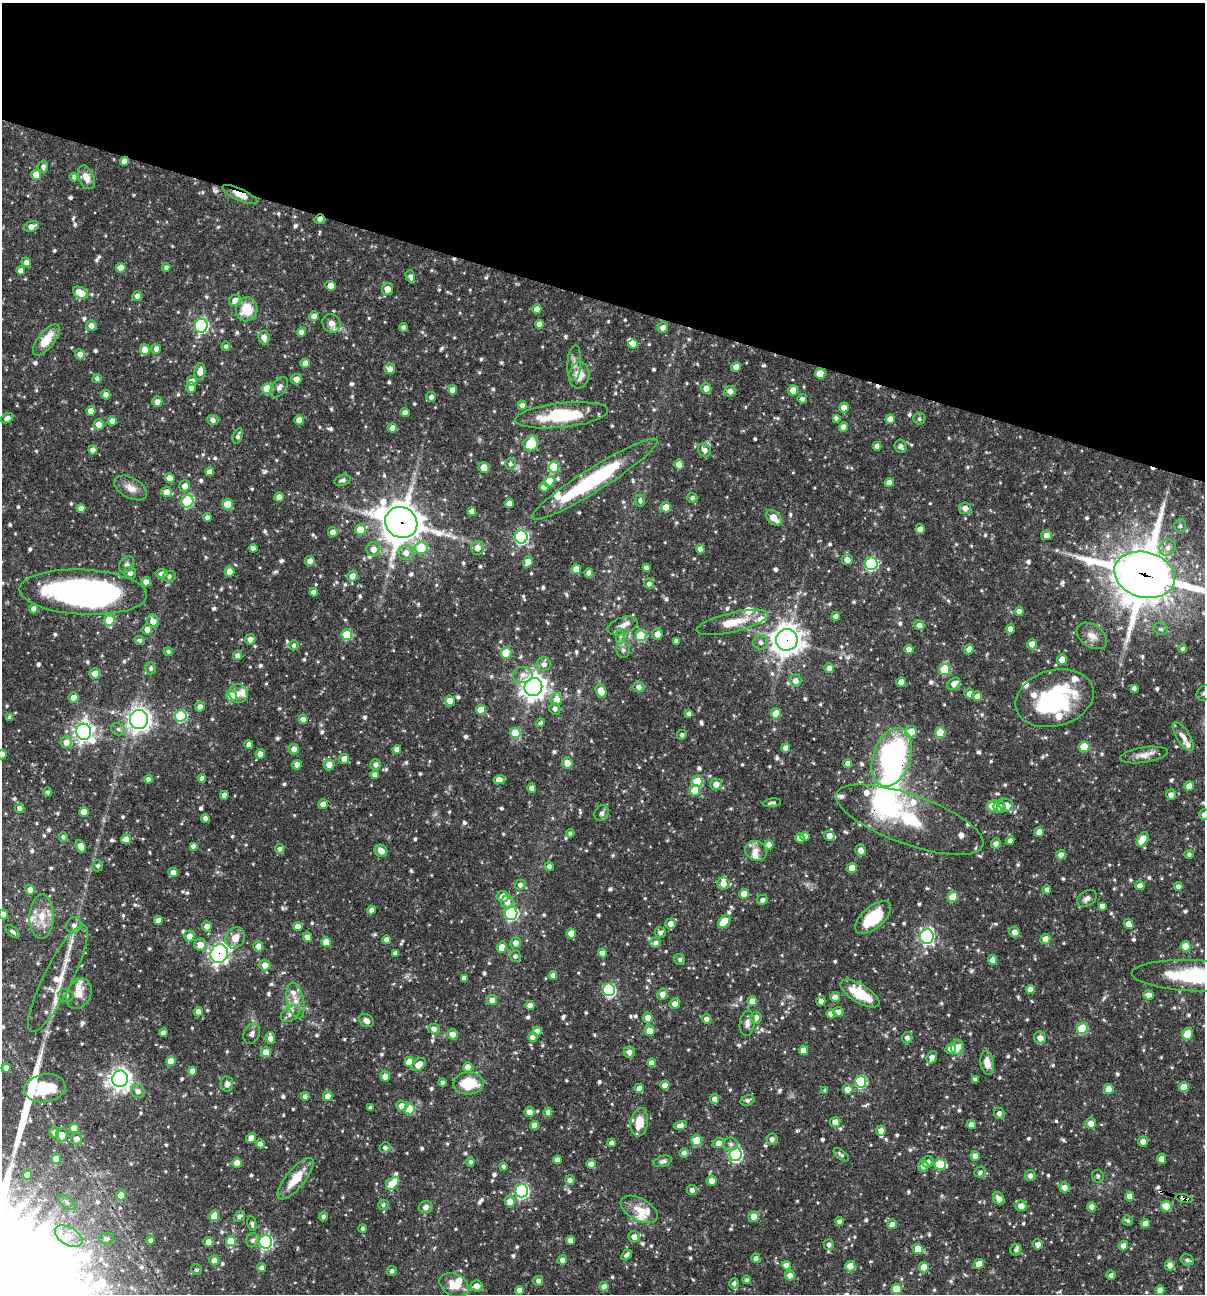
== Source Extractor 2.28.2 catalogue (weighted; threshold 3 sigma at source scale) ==
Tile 2 of 4 x 4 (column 2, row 1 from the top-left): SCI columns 1453-2655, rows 3876-5167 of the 5187 x 5168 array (HDU 1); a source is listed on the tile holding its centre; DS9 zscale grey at full resolution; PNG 1207 x 1296 px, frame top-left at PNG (2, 3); each listed source drawn as its Kron ellipse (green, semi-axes under 4 px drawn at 4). Shown black and unused: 23% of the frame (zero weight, under 3 of 4 exposures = <1% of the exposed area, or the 3 px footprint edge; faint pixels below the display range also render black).
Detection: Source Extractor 2.28.2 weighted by HDU 2 'WHT'; one run over the whole footprint, this tile lists its part. Background 0.064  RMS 0.0036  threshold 0.0161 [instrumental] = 3 sigma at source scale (4.5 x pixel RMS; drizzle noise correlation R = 1.50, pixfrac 1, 0.05/0.05 arcsec/px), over >= 5 px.
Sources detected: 928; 1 too faint to see at this stretch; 2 inside a brighter object's white glare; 4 cosmic-ray / hot-pixel residue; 2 long thin detections or spike segments (spike, bleed or trail) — neither listed nor drawn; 46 inside a brighter listed object's ellipse — not listed separately; of the other 873, all 500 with FLUX_AUTO >= 0.878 (the completeness limit of this list) listed and drawn (373 fainter detections not listed), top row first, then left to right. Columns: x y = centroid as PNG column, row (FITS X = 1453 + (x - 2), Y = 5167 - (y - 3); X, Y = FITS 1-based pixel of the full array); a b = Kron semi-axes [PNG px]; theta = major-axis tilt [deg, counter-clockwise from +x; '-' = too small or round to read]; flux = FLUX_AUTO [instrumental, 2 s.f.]
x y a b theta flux
124 161 4 4 - 2
43 166 6 5 - 1.3
36 175 5 5 - 5.6
74 177 4 4 - 0.88
86 177 12 7 -67 3.3
240 195 19 6 -25 4
320 219 5 5 - 1.6
32 226 8 5 19 2.3
26 262 5 4 - 1.8
166 267 4 4 - 1
121 268 5 4 - 4.3
21 271 4 4 - 2.1
410 276 6 4 -73 1.3
331 286 5 4 - 3.5
387 289 6 5 - 3.5
80 293 8 5 -32 7.1
137 296 5 4 - 1.8
235 300 6 5 - 3.1
247 309 12 10 77 9.5
537 309 5 4 - 2.5
314 316 5 5 - 2.4
331 323 10 8 -55 2.3
539 324 4 4 - 2
91 326 5 5 - 2.1
201 326 7 6 - 62
403 327 4 4 - 1.1
663 327 5 5 - 2
301 332 4 4 - 1.9
264 337 7 5 -86 2.8
46 340 19 8 51 6.8
633 344 5 5 - 2.6
226 346 4 4 - 0.93
156 349 5 4 - 2
145 350 5 5 - 6.1
80 354 5 5 - 2.2
305 363 4 4 - 3.4
574 363 18 7 86 2.4
736 367 5 4 - 3.3
390 369 5 5 - 2.4
200 371 9 5 81 3.2
820 374 5 5 - 9.3
579 375 13 10 83 4.9
97 378 4 4 - 0.95
296 379 5 5 - 2.8
192 381 5 5 - 2.5
191 387 5 4 - 2.2
279 387 11 7 54 1.6
706 388 5 5 - 2.7
267 389 5 5 - 11
453 390 4 4 - 2.6
793 390 5 5 - 3.3
730 391 5 5 - 2.2
106 394 5 4 - 1.6
431 397 5 5 - 1.6
802 399 5 4 - 1.1
157 402 5 5 - 2.1
522 405 5 4 - 1.7
844 408 5 5 - 3.4
91 411 4 4 - 3.4
405 412 4 4 - 2.6
562 415 47 12 6 22
7 418 7 4 30 1.7
836 418 4 3 - 0.96
890 419 5 4 - 2.7
919 419 6 6 - 0.9
213 420 5 5 - 1.6
299 420 4 4 - 3.6
112 421 4 4 - 2.3
99 424 5 5 - 2.9
844 427 5 4 - 2.9
392 428 4 4 - 2.4
238 436 8 4 71 1.2
531 444 8 7 - 7.5
877 446 4 4 - 2.4
901 446 7 6 - 1.1
93 450 4 4 - 2.5
705 450 7 6 - 2
510 464 6 5 - 1.1
679 464 5 5 - 5.7
554 467 5 5 - 17
484 468 6 5 - 3.9
210 472 4 4 - 2.4
170 478 5 4 - 2.7
595 479 74 11 32 42
342 480 8 5 17 0.93
549 481 5 5 - 7
889 483 4 4 - 2.9
185 486 5 5 - 2.6
544 487 5 5 - 2.8
131 488 18 10 -29 3.5
167 492 5 5 - 3.5
279 497 4 4 - 3.1
692 498 5 5 - 0.9
187 501 6 5 - 27
640 501 6 5 - 0.94
509 503 4 4 - 2.8
228 504 5 5 - 8.6
666 507 5 5 - 6.3
81 508 4 4 - 2.2
965 508 6 6 - 2.6
472 511 4 4 - 2.1
207 517 4 4 - 1.4
774 518 9 6 -44 4.5
401 523 16 15 - 840
1180 526 6 6 - 0.91
920 529 5 4 - 2.3
360 530 5 5 - 6.6
333 532 5 5 - 2.4
1047 535 5 5 - 2.4
521 537 6 6 - 63
253 548 4 4 - 1.5
421 548 6 6 - 11
477 548 7 6 - 3
1168 548 8 7 - 2
373 549 7 7 - 2.9
700 549 4 4 - 1.8
406 553 7 7 - 2.8
847 560 5 5 - 2.7
310 561 5 5 - 2.1
528 562 6 4 55 2.7
127 564 9 7 56 1.2
871 564 6 6 - 46
646 567 4 4 - 1.2
576 569 5 4 - 4
229 572 5 5 - 2.9
130 573 6 5 - 1.9
589 573 4 4 - 2.2
162 574 6 4 7 1.5
1145 575 31 22 -15 1600
169 576 6 5 - 1.1
352 576 6 5 - 2.4
146 582 5 4 - 2.4
649 584 5 5 - 1.4
83 592 64 22 -3 130
314 592 4 4 - 1.6
34 609 4 4 - 2.1
1019 611 4 4 - 2.3
836 616 4 4 - 1.9
109 620 5 5 - 13
153 621 6 6 - 3.1
732 622 37 9 13 8.9
919 625 5 4 - 1.8
622 626 15 8 19 2.9
147 629 5 5 - 2.3
1010 629 4 4 - 2.2
1161 629 7 5 -16 0.89
657 634 5 5 - 2.7
347 635 5 5 - 18
620 636 8 4 -90 1
641 636 5 5 - 21
1092 636 17 11 -34 3.3
250 639 5 5 - 2.2
140 640 5 4 - 0.92
787 640 11 10 - 410
676 641 4 3 - 1.3
761 643 7 7 - 1.4
1032 644 5 5 - 4.6
294 645 5 4 - 0.93
909 649 5 4 - 3.1
969 649 5 4 - 2.2
1183 649 4 4 - 0.94
623 650 8 7 - 1.2
168 652 4 4 - 0.97
506 653 5 5 - 13
237 655 5 4 - 2.1
1062 660 5 5 - 3
544 664 7 7 - 1.7
151 668 6 5 - 0.89
829 668 5 4 - 1.9
945 670 5 5 - 17
95 674 5 5 - 2.9
523 675 10 8 8 2.1
795 681 6 6 - 2.4
901 682 5 4 - 2.6
954 684 7 5 39 2.5
533 687 9 8 - 290
639 687 6 5 - 1.7
1134 688 4 4 - 1
601 691 7 5 -67 4.5
238 693 9 9 - 2.3
1204 693 8 6 44 1.1
970 694 5 5 - 2.4
231 696 5 5 - 8.4
977 696 5 4 - 2.3
74 697 5 5 - 2.7
1055 698 40 28 16 39
556 699 6 5 - 4.5
450 701 5 5 - 3.6
200 707 5 4 - 2.4
555 709 6 5 - 1.6
481 710 5 5 - 7
776 713 5 5 - 5.8
689 714 4 4 - 1.3
181 716 6 5 - 30
10 717 4 4 - 1.1
139 719 9 9 - 200
303 719 4 4 - 2.2
540 723 5 4 - 0.96
118 729 7 6 - 0.95
84 732 8 7 - 190
911 732 6 5 - 6.2
515 733 5 5 - 8.7
940 733 5 5 - 11
682 735 5 4 - 1.1
1183 736 16 6 -58 2.2
66 742 6 6 - 3.1
249 744 4 4 - 1.7
1084 747 5 5 - 12
786 748 4 4 - 2.3
294 749 5 5 - 2.5
397 749 4 4 - 2.5
260 754 5 4 - 2.2
2 755 5 4 - 2.8
1144 755 24 7 8 3.1
892 757 30 18 71 79
344 759 5 5 - 2.9
567 763 5 5 - 4.1
848 763 4 4 - 2.2
376 764 5 5 - 1.6
297 765 4 4 - 2.2
329 765 6 5 - 3.3
375 775 4 4 - 1.7
202 778 4 4 - 1.3
148 779 4 4 - 1.5
499 780 5 4 - 3.5
697 781 5 5 - 16
716 784 6 5 - 2.9
1189 786 5 4 - 4.2
532 788 4 4 - 2.2
695 790 5 5 - 9.2
48 792 5 4 - 0.9
224 795 4 4 - 2
1171 795 5 5 - 1.9
772 803 9 4 8 0.99
323 804 5 5 - 2.5
1006 805 7 6 - 3.4
992 806 5 5 - 10
999 807 6 6 - 1.6
19 808 5 4 - 1.5
84 812 5 4 - 5.2
602 813 8 6 65 1.1
1204 814 5 5 - 1.4
205 818 4 4 - 1.5
910 820 78 24 -20 30
1039 832 5 4 - 3.2
570 833 4 4 - 0.89
805 836 4 4 - 2.4
829 836 5 5 - 2.8
63 837 5 4 - 1.1
800 838 5 4 - 2.9
126 839 5 5 - 2.8
1143 839 8 5 58 7
1010 840 4 4 - 1.6
996 843 5 5 - 1.7
769 845 4 4 - 2.9
81 846 7 4 -61 3.4
193 846 4 4 - 1.2
280 849 5 4 - 1.3
860 850 6 5 - 2.7
381 851 6 5 - 2.8
756 851 11 9 -28 2.6
1189 854 4 4 - 0.96
1061 855 5 4 - 2.3
98 866 5 5 - 0.89
549 866 4 4 - 1.2
852 868 5 5 - 4.9
173 872 5 4 - 2.3
723 883 6 6 - 2.9
520 885 5 5 - 1.4
1140 885 5 4 - 2.2
1178 886 4 4 - 1.4
30 890 5 5 - 2.5
1047 890 4 4 - 1.3
744 894 5 4 - 4.1
503 897 6 5 - 3.7
953 897 5 5 - 8.9
1087 898 10 7 31 1.5
762 900 5 5 - 1.3
507 902 6 6 - 2.6
1102 906 4 4 - 1.8
371 910 4 4 - 1.7
511 913 6 6 - 48
3 915 5 4 - 2.7
42 917 22 12 89 6.7
873 917 22 11 41 14
158 921 4 4 - 2.3
724 921 7 5 48 9.2
671 924 5 5 - 2.6
1129 924 5 4 - 3.1
74 925 8 7 - 1.6
207 926 5 5 - 2.5
298 926 5 4 - 2.7
12 931 8 4 -38 1
1015 932 5 5 - 2.4
571 933 5 4 - 4.4
660 933 5 5 - 1.2
189 936 5 5 - 2.6
927 936 7 6 - 77
307 937 5 4 - 2.2
235 938 11 9 65 4
1045 939 5 5 - 3
387 940 4 4 - 2.3
326 942 5 5 - 5.7
516 943 5 5 - 2.1
656 943 5 5 - 1.3
200 945 6 6 - 3.4
258 946 5 5 - 2.3
1186 946 5 5 - 7.2
502 947 5 4 - 4.1
219 953 9 8 - 110
395 953 4 4 - 1.4
602 953 4 4 - 2.3
515 956 5 5 - 1
680 959 6 5 - 1
993 960 5 4 - 2.5
265 965 5 5 - 3
553 975 4 4 - 1.6
1197 976 65 15 -2 35
58 978 59 14 63 11
464 978 4 4 - 1.7
1030 989 4 4 - 2.7
609 990 6 6 - 44
79 994 16 12 62 4.2
662 994 5 5 - 2.5
860 994 22 9 -31 13
66 995 8 6 -18 1.1
1149 995 5 4 - 2.3
835 997 5 5 - 2.5
295 1000 18 8 -78 3.7
492 1000 5 5 - 2.5
752 1001 5 4 - 3.4
821 1001 5 4 - 1.8
675 1004 5 5 - 2.7
530 1006 4 4 - 2.6
198 1012 4 4 - 2.3
838 1012 5 5 - 1.5
290 1014 11 7 35 1.7
831 1014 4 4 - 2.2
648 1018 5 5 - 2.9
756 1018 6 5 - 2.4
707 1019 5 4 - 1.6
366 1021 7 6 - 1.6
747 1023 13 7 83 2
1082 1028 5 5 - 17
434 1029 6 5 - 1.6
537 1031 5 4 - 2.3
650 1031 5 5 - 5.2
163 1033 4 4 - 2.1
252 1034 11 8 66 1.7
453 1034 5 5 - 2.4
1188 1034 6 5 - 6.1
533 1037 4 4 - 2.5
270 1038 6 5 - 2.4
907 1038 5 5 - 1.5
1040 1038 6 6 - 2.2
957 1047 7 6 - 3.8
951 1049 5 5 - 2.6
803 1050 5 4 - 4.3
266 1052 5 5 - 3.9
629 1052 5 5 - 1.9
932 1057 6 5 - 1.9
171 1061 5 5 - 6.2
409 1062 5 5 - 5.2
652 1063 4 4 - 2.5
987 1063 12 7 -80 3.7
419 1064 8 5 44 3.5
468 1067 5 4 - 2.7
6 1068 5 4 - 1.8
192 1071 4 4 - 2.7
385 1076 5 4 - 2.5
120 1079 8 8 - 230
975 1079 4 4 - 1
443 1082 4 4 - 0.99
861 1082 6 5 - 30
469 1083 15 11 1 11
227 1084 7 6 - 1.9
665 1085 4 4 - 2.3
1184 1087 5 5 - 4.8
45 1088 20 14 10 13
639 1088 5 4 - 3.2
848 1089 5 5 - 3
1109 1089 5 5 - 5.1
825 1090 4 3 - 0.93
138 1091 7 6 - 2
305 1096 4 4 - 1.4
328 1096 5 5 - 2.8
715 1099 5 4 - 2.4
748 1100 7 5 18 1.1
402 1106 6 5 - 2.8
370 1108 4 4 - 0.97
409 1109 5 5 - 14
529 1112 5 5 - 2.4
548 1112 4 4 - 1.4
999 1113 6 5 - 1.6
639 1122 14 8 79 5.6
835 1122 5 5 - 2.6
1091 1123 5 5 - 3.2
971 1124 4 4 - 2.1
534 1125 4 4 - 2.4
680 1125 7 4 13 2
74 1128 5 5 - 5.9
881 1131 5 4 - 2.5
54 1132 5 4 - 1.6
62 1135 6 6 - 3.3
251 1138 5 4 - 2.6
76 1139 5 5 - 2.1
772 1139 5 5 - 1.6
697 1140 5 5 - 11
1143 1141 5 5 - 2.1
611 1143 4 4 - 1.6
719 1143 5 5 - 2.2
260 1144 4 4 - 2.1
731 1144 7 7 - 1.2
385 1148 5 5 - 1
684 1153 5 4 - 1.3
736 1155 6 6 - 58
841 1155 9 4 -37 0.89
975 1156 5 4 - 2.6
56 1159 5 4 - 3.9
1162 1159 5 4 - 2.6
557 1160 4 4 - 2
663 1161 9 5 18 1.3
471 1162 5 4 - 0.95
928 1162 6 5 - 1.3
237 1163 5 5 - 5.9
591 1164 5 4 - 2.2
940 1164 6 5 - 16
503 1166 4 3 - 0.89
923 1166 5 5 - 2.5
980 1172 6 5 - 1.2
27 1175 5 4 - 2.7
1030 1176 5 5 - 1.5
1098 1176 6 6 - 0.92
296 1179 26 9 50 8
570 1180 5 5 - 1.5
711 1181 5 5 - 2.4
393 1183 8 5 45 11
1065 1187 5 5 - 2.2
692 1190 5 5 - 1.6
522 1191 6 6 - 69
121 1195 5 4 - 6.1
1130 1196 5 4 - 2.8
1184 1198 9 3 -15 3.2
999 1199 7 5 -56 2.7
67 1202 10 5 -38 1
510 1202 5 5 - 4.2
383 1205 5 5 - 0.88
1021 1206 5 5 - 3.2
1166 1206 5 5 - 7.1
426 1207 7 6 - 1.6
1092 1207 4 4 - 2.3
639 1209 20 11 -28 4.9
214 1216 5 5 - 6.7
239 1216 6 4 34 1.1
323 1216 5 4 - 1
754 1217 5 5 - 3.7
839 1221 4 4 - 1.4
1128 1221 5 5 - 0.96
252 1224 7 4 -79 1
892 1224 5 4 - 2.1
1145 1224 4 4 - 3.4
363 1228 4 4 - 0.92
69 1236 15 9 -31 4.5
634 1237 6 5 - 2.3
106 1239 7 5 -3 0.89
150 1240 5 4 - 0.98
253 1240 7 6 - 1.2
571 1240 4 4 - 2.3
231 1241 5 5 - 9.9
208 1242 5 5 - 2.3
265 1242 6 6 - 65
829 1244 5 5 - 1.3
1038 1244 5 5 - 2.3
1123 1245 5 4 - 2.1
918 1249 5 5 - 5.2
1016 1250 6 5 - 1
626 1255 6 4 47 1.2
756 1258 5 4 - 1.4
214 1260 5 4 - 2.4
562 1260 4 4 - 1.9
1187 1260 6 5 - 1.1
979 1264 5 4 - 3.4
786 1265 4 4 - 2.3
1170 1265 5 5 - 2.2
850 1266 5 5 - 7.9
924 1267 5 5 - 5.3
262 1268 4 4 - 1.7
196 1270 5 5 - 0.91
392 1271 5 5 - 1
790 1275 5 5 - 2.5
1111 1275 5 4 - 1.2
747 1280 4 4 - 1
538 1281 5 5 - 1.5
734 1283 5 5 - 1.1
454 1285 15 11 -27 5.6
477 1286 6 5 - 3.2
604 1287 4 4 - 2.4
896 1289 5 5 - 10
519 1290 4 4 - 2.2
1160 1290 5 4 - 2.5
Overlapping masked pixels (flux is a lower limit): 11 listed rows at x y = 124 161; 240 195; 320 219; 401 523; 1145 575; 83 592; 787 640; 892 757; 910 820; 219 953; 1184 1198
Isophote crosses this tile's border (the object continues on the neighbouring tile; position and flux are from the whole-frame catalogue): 6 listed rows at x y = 1145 575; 1204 693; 2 755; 1204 814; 3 915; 1197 976